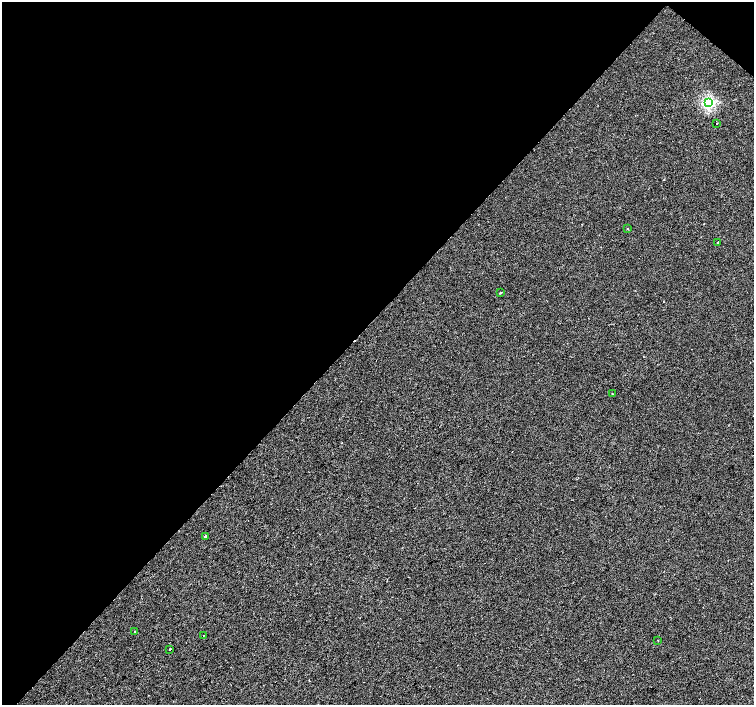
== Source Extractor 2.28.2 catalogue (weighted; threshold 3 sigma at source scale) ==
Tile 2 of 4 x 4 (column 2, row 1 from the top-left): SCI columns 1509-3011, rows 4455-5860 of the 6016 x 6029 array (HDU 1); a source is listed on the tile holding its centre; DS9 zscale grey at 2 x 2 block average (1 PNG px = mean of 2 x 2 image px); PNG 756 x 707 px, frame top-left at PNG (2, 2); each listed source drawn as its Kron ellipse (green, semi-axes under 4 px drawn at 4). Shown black and unused: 46% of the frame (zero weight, under 2 of 3 exposures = <1% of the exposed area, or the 3 px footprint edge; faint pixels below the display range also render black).
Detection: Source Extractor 2.28.2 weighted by HDU 2 'WHT'; one run over the whole footprint, this tile lists its part. Background 2.22e-04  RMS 0.0026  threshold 0.0116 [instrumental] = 3 sigma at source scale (4.5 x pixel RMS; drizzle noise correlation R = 1.50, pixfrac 1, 0.0396/0.0396 arcsec/px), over >= 5 px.
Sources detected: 12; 1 cosmic-ray / hot-pixel residue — neither listed nor drawn; the other 11 listed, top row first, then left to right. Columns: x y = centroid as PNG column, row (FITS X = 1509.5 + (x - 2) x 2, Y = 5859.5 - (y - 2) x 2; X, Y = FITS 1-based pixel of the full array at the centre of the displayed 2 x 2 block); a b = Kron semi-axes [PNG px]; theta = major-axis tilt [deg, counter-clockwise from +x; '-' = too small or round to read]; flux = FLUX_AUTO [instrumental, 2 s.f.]
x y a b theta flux
708 103 4 4 - 58
717 123 2 2 - 0.26
628 229 2 2 - 0.41
718 242 2 2 - 0.45
501 292 2 2 - 1.4
612 394 2 2 - 0.32
205 536 2 2 - 1.6
134 632 2 2 - 0.37
203 635 2 2 - 0.97
658 640 2 2 - 0.25
170 649 2 2 - 1.5
Diffuse or blended objects may show on this block-average render without a row.